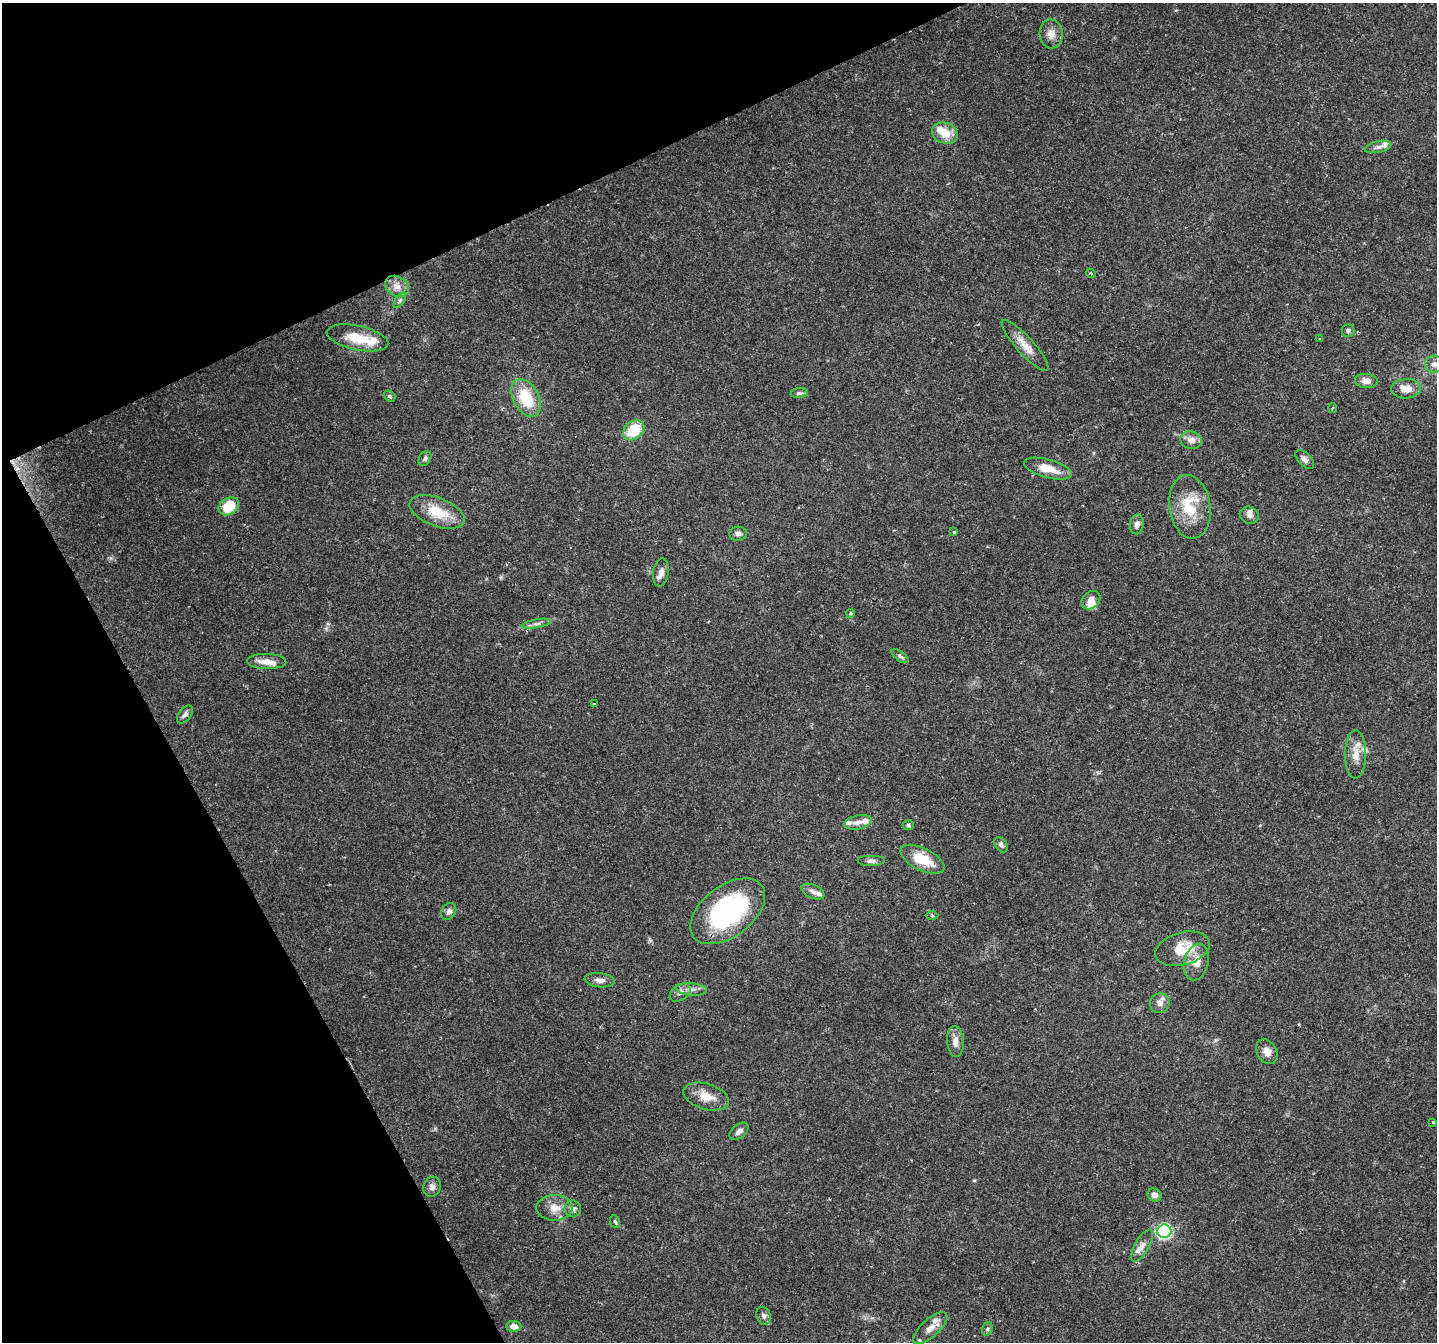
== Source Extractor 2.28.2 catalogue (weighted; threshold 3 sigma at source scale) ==
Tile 5 of 4 x 4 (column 1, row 2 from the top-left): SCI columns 2-1436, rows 2841-4180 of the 5740 x 5617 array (HDU 1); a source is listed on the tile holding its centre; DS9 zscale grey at full resolution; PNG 1439 x 1344 px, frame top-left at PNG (2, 3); each listed source drawn as its Kron ellipse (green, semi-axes under 4 px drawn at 4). Shown black and unused: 23% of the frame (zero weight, under 2 of 3 exposures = <1% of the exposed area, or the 3 px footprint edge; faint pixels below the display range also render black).
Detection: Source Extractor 2.28.2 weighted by HDU 2 'WHT'; one run over the whole footprint, this tile lists its part. Background 0.0931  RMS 0.0052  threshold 0.0235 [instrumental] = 3 sigma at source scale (4.5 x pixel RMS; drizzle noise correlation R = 1.50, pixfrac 1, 0.0396/0.0396 arcsec/px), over >= 5 px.
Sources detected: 82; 1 inside a brighter object's white glare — neither listed nor drawn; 12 inside a brighter listed object's ellipse — not listed separately; the other 69 listed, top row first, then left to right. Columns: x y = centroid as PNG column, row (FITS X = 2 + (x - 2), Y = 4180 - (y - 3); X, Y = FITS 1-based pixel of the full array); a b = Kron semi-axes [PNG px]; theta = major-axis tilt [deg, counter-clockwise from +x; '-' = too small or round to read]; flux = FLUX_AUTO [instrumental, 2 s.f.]
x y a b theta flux
1051 34 14 11 -86 5
945 133 13 10 -22 9
1378 147 13 5 12 2
1091 273 5 4 - 0.71
397 286 13 9 -31 4.3
400 300 9 4 54 1.3
1348 330 6 6 - 1.2
357 338 31 12 -12 13
1320 338 3 2 - 0.44
1025 345 33 8 -48 7
1434 364 9 8 - 2.9
1366 381 11 7 -5 3.4
1406 389 15 9 4 6.2
799 393 9 5 6 1.3
389 396 6 5 - 0.8
526 398 20 13 -62 20
1333 408 5 3 - 0.55
634 430 12 8 39 17
1191 440 11 8 -12 4
425 458 8 5 60 1.3
1305 459 11 6 -46 2.1
1048 469 25 9 -15 9.4
229 506 11 8 32 15
1190 507 32 20 -81 22
437 512 29 14 -21 15
1249 515 9 8 - 2.1
1137 524 10 7 80 2.5
954 532 4 4 - 0.66
738 534 9 7 5 2.1
661 572 14 7 82 3.1
1091 600 10 8 42 4.1
851 613 4 4 - 0.75
536 624 15 4 10 1.8
900 656 10 4 -35 1.3
267 661 20 7 -2 5.6
594 704 3 3 - 0.77
185 714 10 6 50 1.8
1356 754 24 10 90 6.5
858 822 14 7 12 3.2
908 825 5 5 - 0.8
1001 845 8 5 -56 1.5
923 859 24 11 -26 15
871 861 14 5 0 2
813 892 12 6 -25 2.4
449 911 9 7 60 2.4
728 911 43 25 37 84
932 916 6 4 -1 0.75
1182 949 28 16 15 15
1196 962 18 12 75 7.2
600 980 15 7 -6 3
691 989 16 6 -5 3.2
680 992 11 8 35 2.5
1160 1003 10 9 - 3.4
955 1041 15 8 -85 4.2
1267 1052 13 9 -59 4.2
706 1097 23 13 -17 8.4
1433 1122 3 3 - 2
739 1131 11 6 40 2.5
432 1187 10 8 72 2.3
1154 1195 7 6 - 2.6
555 1208 18 13 0 6.8
573 1209 8 8 - 2
615 1222 6 5 - 0.86
1164 1231 7 6 - 93
1142 1246 18 7 61 3.7
764 1316 9 7 -68 1.8
514 1326 7 5 -3 3.2
930 1328 21 9 42 4.8
987 1329 7 5 73 0.97
Overlapping masked pixels (flux is a lower limit): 1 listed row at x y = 728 911